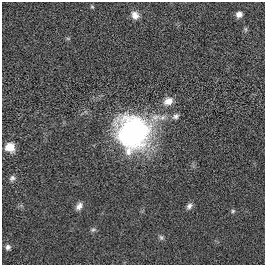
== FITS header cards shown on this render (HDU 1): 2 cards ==
NAXIS1  =                  263
NAXIS2  =                  263

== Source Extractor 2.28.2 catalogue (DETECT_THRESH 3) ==
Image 263 x 263 px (HDU 1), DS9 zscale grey, 1 PNG px = 1 image px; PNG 267 x 267 px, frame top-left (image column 1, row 263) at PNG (2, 2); no overlay
Background 0.00122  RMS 0.036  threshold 0.107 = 3 sigma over >= 5 px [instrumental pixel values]
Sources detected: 16; all 16 listed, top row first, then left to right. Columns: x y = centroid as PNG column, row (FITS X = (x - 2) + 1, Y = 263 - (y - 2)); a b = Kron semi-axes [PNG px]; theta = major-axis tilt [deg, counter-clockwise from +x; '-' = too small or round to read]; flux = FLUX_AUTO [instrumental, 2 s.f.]
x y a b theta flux
92 7 5 4 - 2.7
239 14 7 7 - 11
135 15 10 8 -55 16
245 29 6 6 - 4.1
68 38 6 4 -1 2.8
168 101 12 9 25 21
176 116 9 7 38 8.5
133 133 34 32 -57 500
10 147 9 9 - 33
12 178 9 7 61 8.2
79 206 10 7 52 12
189 206 9 7 58 8.8
233 211 6 5 - 3.8
93 230 8 6 16 5.1
161 237 7 6 - 5.3
8 247 6 6 - 7.9